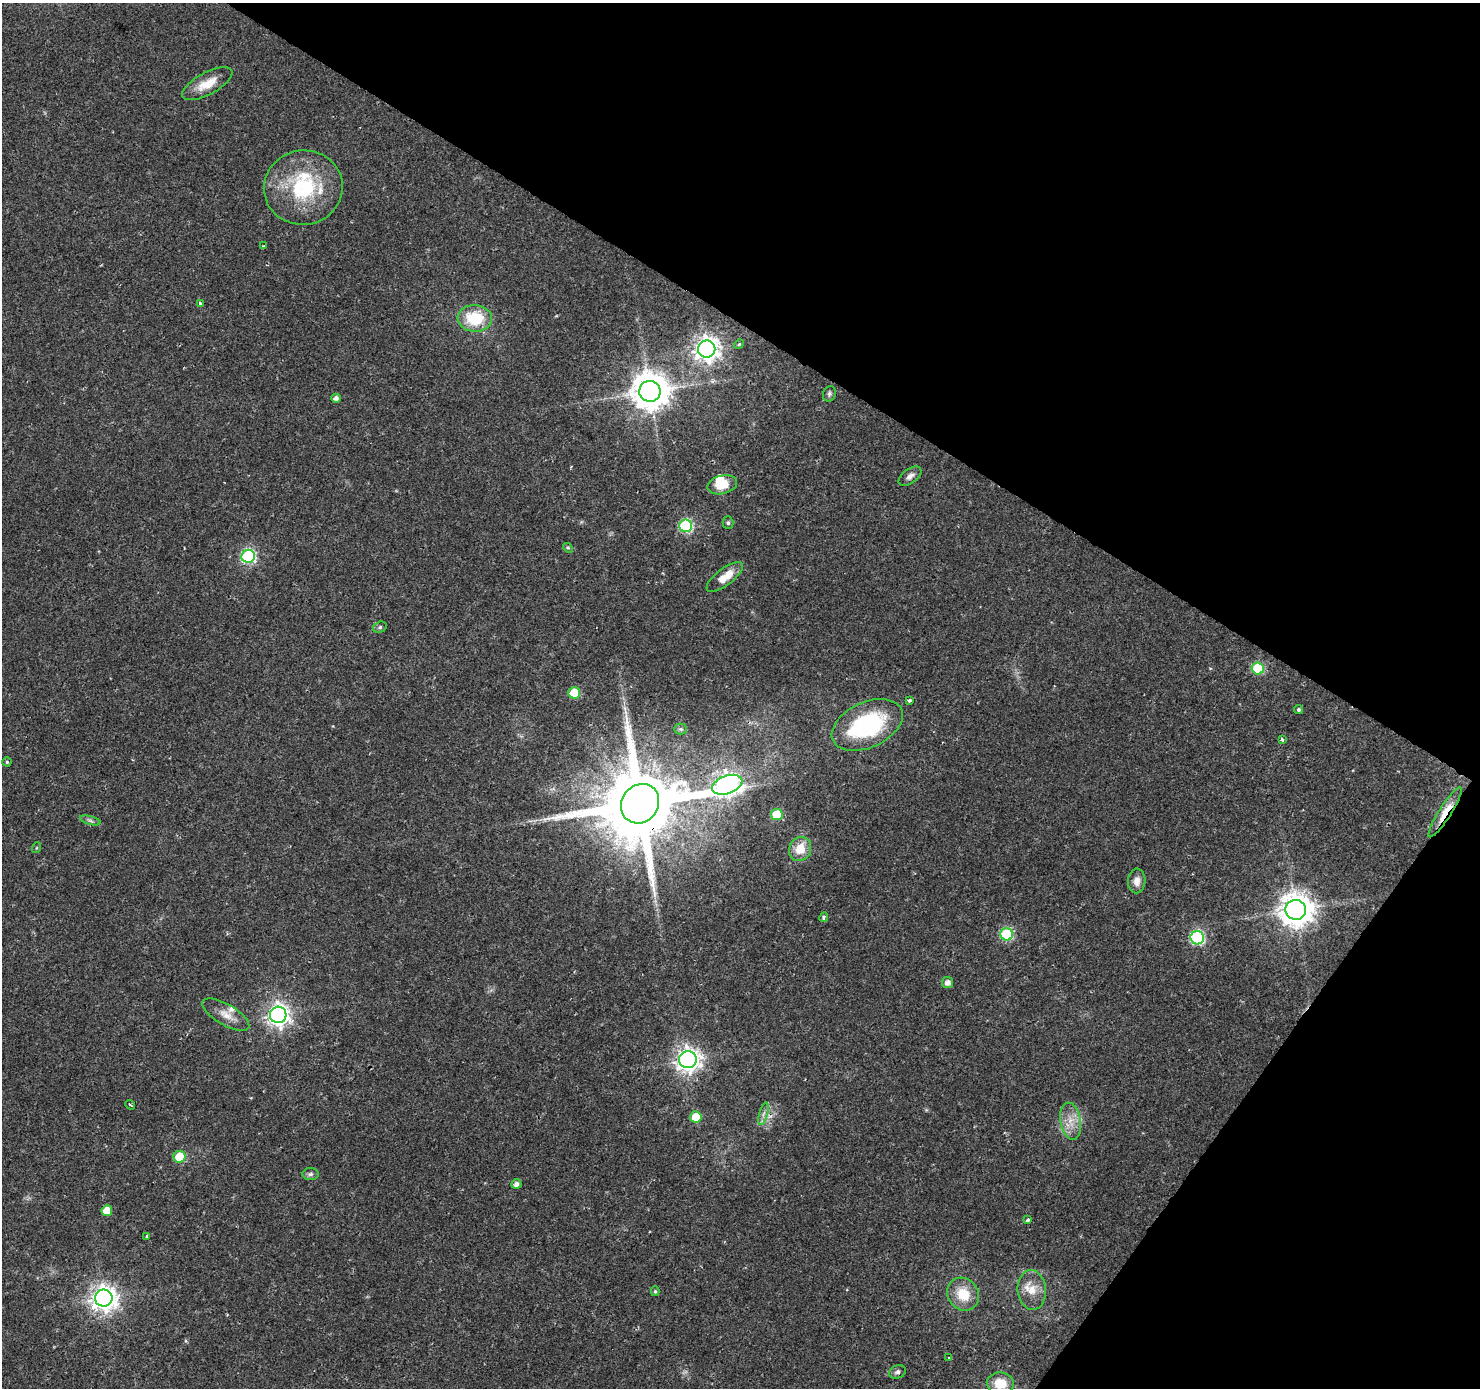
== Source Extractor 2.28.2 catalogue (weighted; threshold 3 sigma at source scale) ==
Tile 8 of 4 x 4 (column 4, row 2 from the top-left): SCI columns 4437-5914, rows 2956-4341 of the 5920 x 5979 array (HDU 1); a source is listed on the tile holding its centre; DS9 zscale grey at full resolution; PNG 1482 x 1390 px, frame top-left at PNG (2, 3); each listed source drawn as its Kron ellipse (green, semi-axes under 4 px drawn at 4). Shown black and unused: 31% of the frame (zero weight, under 2 of 3 exposures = <1% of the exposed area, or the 3 px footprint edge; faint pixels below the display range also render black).
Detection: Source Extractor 2.28.2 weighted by HDU 2 'WHT'; one run over the whole footprint, this tile lists its part. Background 0.0207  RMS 0.0028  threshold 0.0126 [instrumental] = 3 sigma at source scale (4.5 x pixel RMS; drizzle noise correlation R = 1.50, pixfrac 1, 0.0396/0.0396 arcsec/px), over >= 5 px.
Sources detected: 62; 1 inside a brighter object's white glare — neither listed nor drawn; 2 inside a brighter listed object's ellipse — not listed separately; the other 59 listed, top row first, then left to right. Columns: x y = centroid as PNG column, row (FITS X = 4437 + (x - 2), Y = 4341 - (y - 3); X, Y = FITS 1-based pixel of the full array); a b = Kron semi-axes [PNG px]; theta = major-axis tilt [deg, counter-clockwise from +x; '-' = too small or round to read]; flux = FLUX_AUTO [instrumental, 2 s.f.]
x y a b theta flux
207 84 28 11 28 5.3
303 188 39 37 8 25
264 246 3 3 - 0.32
201 304 4 4 - 1.6
475 318 17 13 -5 13
739 344 5 4 - 0.37
707 349 9 8 - 240
650 391 10 10 - 710
829 394 8 6 68 0.66
336 398 5 4 - 1.3
910 476 13 7 36 1.4
722 485 15 9 13 5
728 523 6 5 - 0.51
686 526 6 6 - 35
568 548 5 4 - 0.36
248 556 7 6 - 45
725 577 22 8 37 4.5
380 627 7 5 17 0.55
1258 668 6 6 - 17
574 693 6 6 - 9.1
909 700 4 3 - 0.93
1298 709 4 4 - 0.46
867 725 38 22 25 35
681 729 6 5 - 0.49
1282 740 4 3 - 0.62
7 762 4 4 - 0.37
727 785 16 9 20 210
640 804 21 18 52 4600
1445 812 29 6 58 6.1
777 815 6 5 - 13
90 820 10 3 -15 0.66
36 848 5 3 - 0.26
800 849 12 11 - 5
1137 881 12 8 87 2.3
1296 910 10 10 - 520
824 917 5 4 - 0.57
1007 934 6 6 - 25
1197 938 7 6 - 36
948 983 5 5 - 1.8
226 1015 26 10 -30 3.4
278 1015 8 8 - 180
688 1060 9 8 - 220
130 1105 5 3 - 0.39
763 1114 11 3 75 0.94
696 1117 5 5 - 7.6
1071 1121 19 10 -79 3.8
180 1157 6 6 - 10
310 1174 8 6 2 0.75
516 1184 5 4 - 1.2
107 1211 5 5 - 4.4
1028 1220 4 3 - 0.59
147 1237 3 3 - 1.8
1032 1290 20 14 -85 4.7
655 1291 5 4 - 0.44
963 1294 17 15 -52 7.1
104 1298 9 8 - 260
949 1358 3 3 - 0.42
897 1372 8 6 24 0.88
1000 1384 13 11 -5 5.5
Overlapping masked pixels (flux is a lower limit): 2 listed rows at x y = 640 804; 1445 812